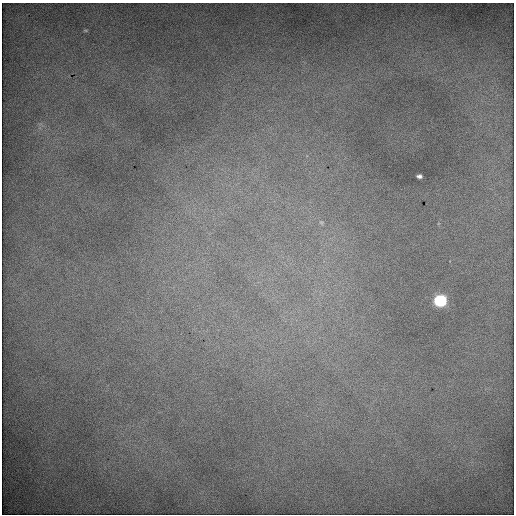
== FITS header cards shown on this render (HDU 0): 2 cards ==
NAXIS1  =                  512 / Axis length
NAXIS2  =                  512 / Axis length

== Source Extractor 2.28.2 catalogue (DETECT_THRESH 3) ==
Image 512 x 512 px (HDU 0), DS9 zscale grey, 1 PNG px = 1 image px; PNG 516 x 516 px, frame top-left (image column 1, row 512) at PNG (2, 3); no overlay
Background 1810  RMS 9.8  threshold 29.3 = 3 sigma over >= 5 px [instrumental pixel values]
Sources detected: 4; all 4 listed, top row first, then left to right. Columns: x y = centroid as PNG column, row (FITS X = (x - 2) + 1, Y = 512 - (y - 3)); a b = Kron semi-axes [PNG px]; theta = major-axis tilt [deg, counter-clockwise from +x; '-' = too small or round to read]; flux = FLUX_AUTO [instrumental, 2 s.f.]
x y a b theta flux
85 30 6 3 -1 750
419 176 5 4 - 1600
321 222 6 4 -18 880
440 301 7 6 - 95000